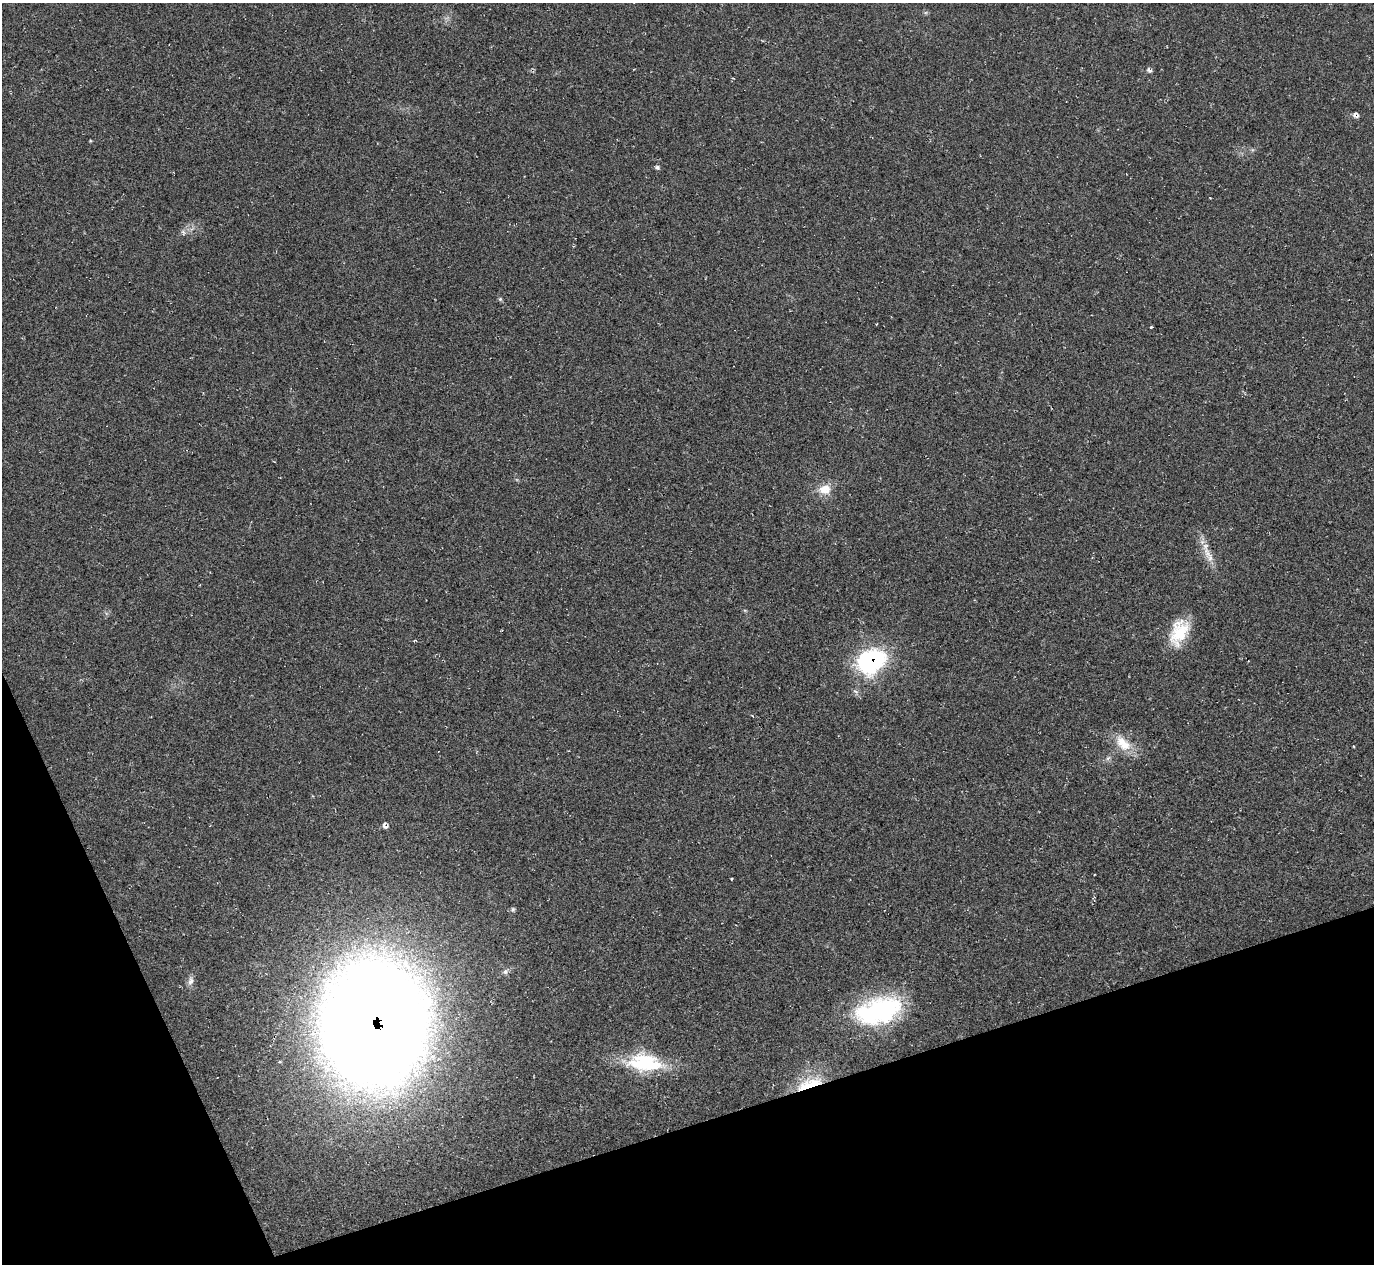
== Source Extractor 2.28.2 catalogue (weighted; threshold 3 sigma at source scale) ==
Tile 14 of 4 x 4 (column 2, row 4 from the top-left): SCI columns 1378-2749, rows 281-1542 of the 5492 x 5478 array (HDU 1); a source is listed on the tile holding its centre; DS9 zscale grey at full resolution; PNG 1376 x 1266 px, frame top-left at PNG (2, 3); no overlay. Shown black and unused: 16% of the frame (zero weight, under 2 of 3 exposures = <1% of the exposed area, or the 3 px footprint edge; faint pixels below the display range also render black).
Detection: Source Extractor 2.28.2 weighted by HDU 2 'WHT'; one run over the whole footprint, this tile lists its part. Background 0.0477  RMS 0.0067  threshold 0.0303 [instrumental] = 3 sigma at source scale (4.5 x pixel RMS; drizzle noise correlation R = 1.50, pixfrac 1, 0.05/0.05 arcsec/px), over >= 5 px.
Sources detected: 28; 2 inside a brighter listed object's ellipse — not listed separately; the other 26 listed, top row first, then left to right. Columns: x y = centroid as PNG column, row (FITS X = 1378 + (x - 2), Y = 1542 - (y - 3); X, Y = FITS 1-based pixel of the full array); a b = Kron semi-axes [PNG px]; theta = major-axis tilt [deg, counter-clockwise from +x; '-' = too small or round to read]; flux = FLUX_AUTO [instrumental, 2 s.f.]
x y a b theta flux
1150 70 8 5 -30 1.9
1357 115 10 5 -81 1.9
90 141 4 3 - 0.63
1252 150 6 4 72 1
657 167 7 5 -14 1.7
183 232 8 6 -76 1.9
500 299 5 5 - 1.1
1151 327 4 3 - 4.2
825 489 17 13 10 11
1202 541 17 7 89 4.9
1210 558 14 11 -73 6.4
745 610 6 4 -2 0.77
1179 632 32 19 66 27
871 661 35 27 35 82
1248 661 2 2 - 0.47
1123 743 28 15 -44 16
1108 758 8 4 45 1.8
385 825 10 7 -62 2.5
731 879 3 2 - 0.75
513 909 6 5 - 1.5
505 972 9 7 33 2.3
191 981 14 8 78 3.7
878 1011 53 28 15 100
374 1023 95 77 89 2000
645 1063 44 20 -6 50
809 1083 39 13 19 27
Overlapping masked pixels (flux is a lower limit): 3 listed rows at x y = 871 661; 374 1023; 809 1083